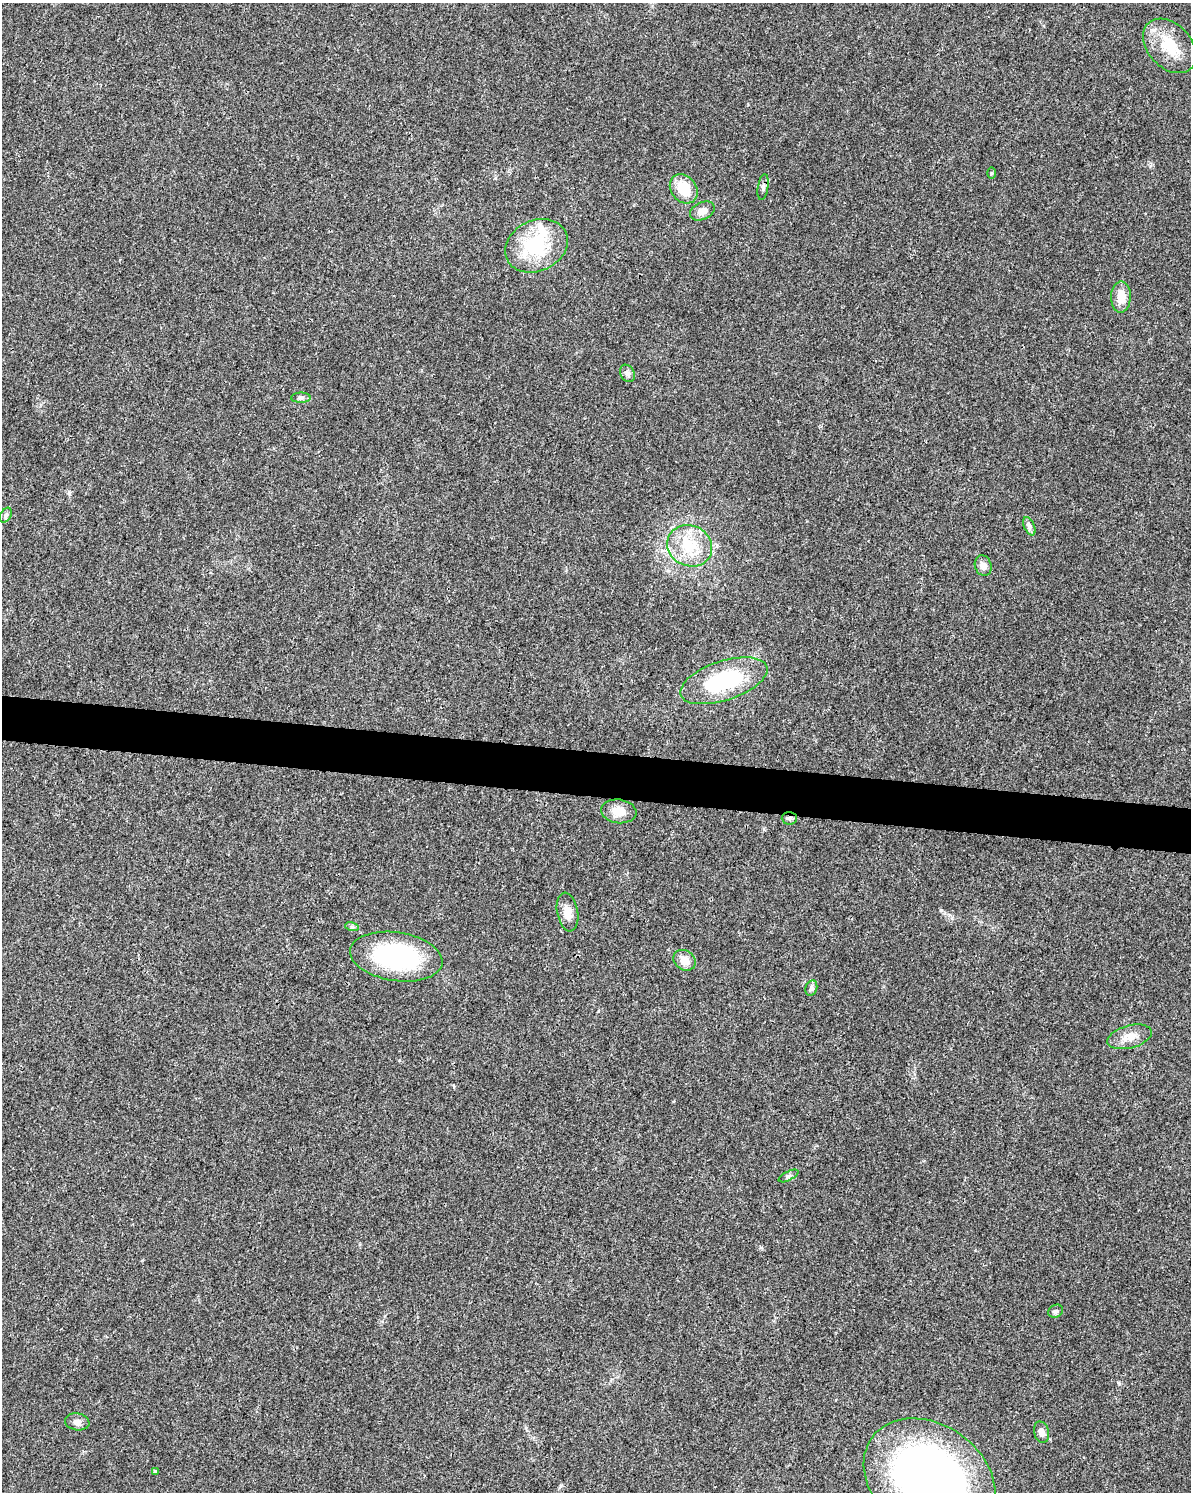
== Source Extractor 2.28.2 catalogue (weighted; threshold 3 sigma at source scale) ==
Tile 7 of 4 x 3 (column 3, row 2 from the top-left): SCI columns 2396-3584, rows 1731-3220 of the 4784 x 4997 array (HDU 1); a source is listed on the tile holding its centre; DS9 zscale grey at full resolution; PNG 1193 x 1494 px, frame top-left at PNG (2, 3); each listed source drawn as its Kron ellipse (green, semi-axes under 4 px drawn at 4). Shown black and unused: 3% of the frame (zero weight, under 3 of 4 exposures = <1% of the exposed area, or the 3 px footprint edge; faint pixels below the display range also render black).
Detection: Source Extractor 2.28.2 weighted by HDU 2 'WHT'; one run over the whole footprint, this tile lists its part. Background 0.0199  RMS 0.0029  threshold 0.0129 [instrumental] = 3 sigma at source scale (4.5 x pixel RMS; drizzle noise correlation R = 1.50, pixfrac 1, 0.0396/0.0396 arcsec/px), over >= 5 px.
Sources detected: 29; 1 inside a brighter listed object's ellipse — not listed separately; the other 28 listed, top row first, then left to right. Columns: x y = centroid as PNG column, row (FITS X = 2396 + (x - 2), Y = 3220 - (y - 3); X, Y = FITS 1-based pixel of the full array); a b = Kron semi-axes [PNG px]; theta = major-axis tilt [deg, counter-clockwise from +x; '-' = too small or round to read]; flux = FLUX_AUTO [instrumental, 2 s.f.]
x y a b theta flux
1169 46 31 21 -47 9.4
991 173 6 4 89 0.31
763 187 13 5 81 0.91
684 189 16 12 -51 7.1
702 211 13 8 24 2.2
536 246 32 25 26 20
1121 297 15 10 88 4.2
627 373 9 7 -57 1
301 398 10 5 0 0.78
6 515 8 5 59 0.69
1029 526 10 5 -66 0.91
690 546 23 20 -25 10
983 566 10 8 -72 1.8
724 681 45 19 18 25
619 811 18 12 -7 4
789 818 7 6 - 0.84
568 912 19 10 -80 3.1
352 927 7 4 -18 0.55
396 957 46 24 -9 41
684 960 12 9 -35 2.8
811 988 8 6 76 0.85
1129 1037 23 11 15 3.8
789 1176 11 4 27 0.66
1056 1311 8 6 30 0.65
77 1422 12 8 -9 1.5
1042 1432 11 7 -75 1.8
155 1472 4 4 - 0.38
929 1479 71 54 -36 180
Overlapping masked pixels (flux is a lower limit): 1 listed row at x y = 789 818
Isophote crosses this tile's border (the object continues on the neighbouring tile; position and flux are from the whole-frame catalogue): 1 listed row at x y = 929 1479
Unlisted compact peaks at least as high as the median listed source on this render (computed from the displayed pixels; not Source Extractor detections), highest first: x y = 941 910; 1119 1383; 69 493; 952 918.